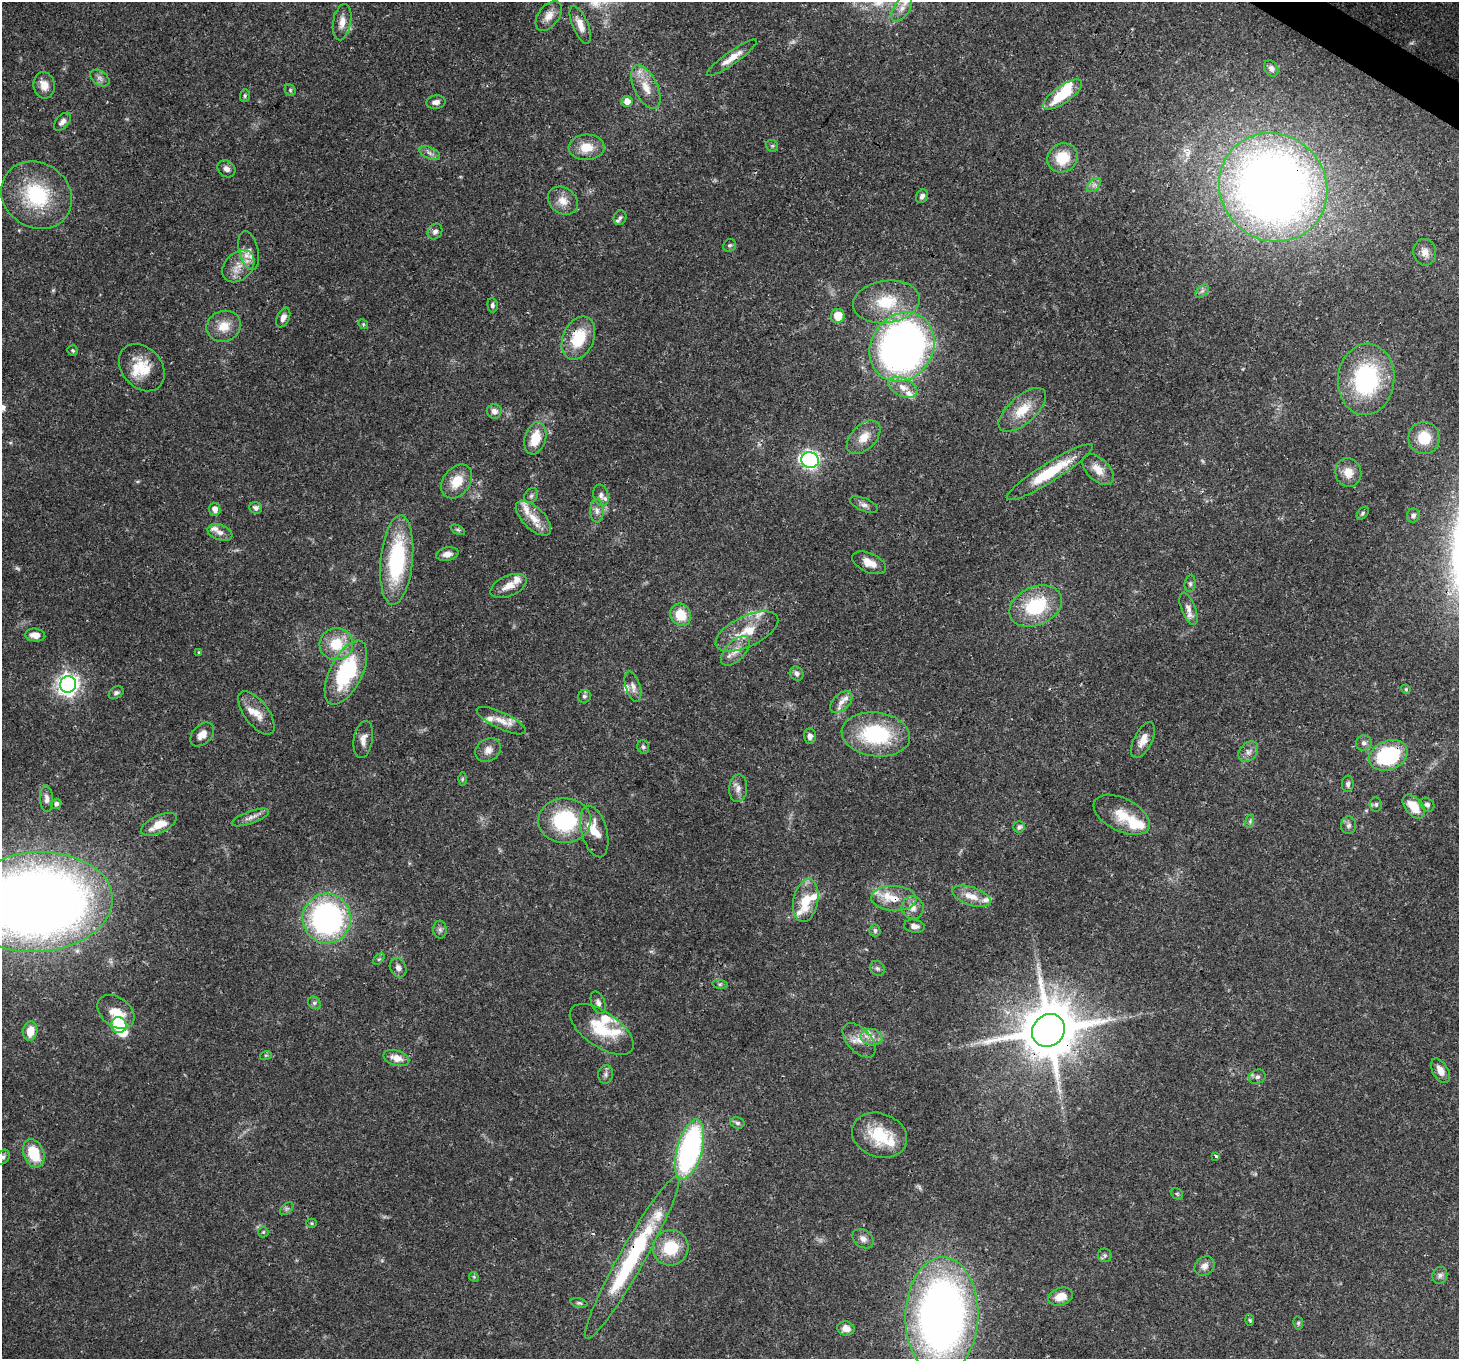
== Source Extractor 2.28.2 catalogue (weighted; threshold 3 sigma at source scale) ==
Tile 10 of 4 x 4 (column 2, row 3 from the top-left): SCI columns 1529-2985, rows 1708-3064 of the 5968 x 6059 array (HDU 1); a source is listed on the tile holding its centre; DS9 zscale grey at full resolution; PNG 1461 x 1361 px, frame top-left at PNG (2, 2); each listed source drawn as its Kron ellipse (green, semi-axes under 4 px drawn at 4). Shown black and unused: <1% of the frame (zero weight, under 3 of 4 exposures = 7% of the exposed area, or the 3 px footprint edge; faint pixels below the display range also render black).
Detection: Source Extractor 2.28.2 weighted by HDU 2 'WHT'; one run over the whole footprint, this tile lists its part. Background 0.0541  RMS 0.0029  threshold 0.0131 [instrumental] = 3 sigma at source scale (4.5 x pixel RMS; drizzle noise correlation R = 1.50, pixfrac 1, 0.0396/0.0396 arcsec/px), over >= 5 px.
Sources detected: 193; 1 too faint to see at this stretch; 2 inside a brighter object's white glare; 2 cosmic-ray / hot-pixel residue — neither listed nor drawn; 24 inside a brighter listed object's ellipse — not listed separately; the other 164 listed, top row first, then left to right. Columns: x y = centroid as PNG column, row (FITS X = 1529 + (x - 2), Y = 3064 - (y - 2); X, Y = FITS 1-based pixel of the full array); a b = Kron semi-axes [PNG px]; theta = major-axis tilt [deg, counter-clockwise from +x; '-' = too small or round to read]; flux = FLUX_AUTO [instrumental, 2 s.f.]
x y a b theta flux
902 8 15 8 57 2.5
549 16 17 10 54 2.7
342 22 18 9 80 2.9
580 25 20 8 -67 2.9
732 58 30 6 35 3.4
1271 68 9 6 -57 1.2
100 78 11 6 -35 1.3
44 85 13 10 -81 3.3
646 87 24 11 -64 5.3
290 90 6 5 - 0.51
1063 95 23 8 35 12
245 96 6 5 - 0.55
627 101 5 5 - 2.7
436 102 10 6 10 1.4
62 122 11 6 50 1.3
772 146 6 5 - 0.52
586 147 18 12 2 5.3
430 153 11 5 -25 1.1
1062 158 16 14 33 8
227 169 10 7 -40 1.6
1094 185 8 5 44 0.98
1273 187 56 52 -47 300
36 195 37 32 -35 23
922 196 7 5 61 1.1
563 201 16 13 -36 3.4
620 218 7 6 - 0.75
435 232 8 7 - 1.2
730 245 7 6 - 0.65
249 251 20 9 -76 2.6
1425 252 13 11 -79 2.4
238 266 18 13 45 4.5
1202 291 8 5 44 0.86
886 302 33 21 7 13
492 305 7 5 -84 0.78
838 316 7 7 - 5.6
283 318 10 6 66 1.4
363 324 5 4 - 0.36
224 326 17 15 21 5
578 338 22 15 66 12
902 347 36 31 57 160
73 350 5 5 - 0.45
142 368 26 20 -48 9
1366 379 36 28 84 35
903 387 15 9 -25 2.9
1022 410 29 13 41 7.5
494 411 7 7 - 1.6
864 437 20 12 45 4.4
535 438 16 10 73 7.5
1424 438 16 15 - 6.7
810 460 9 8 - 88
1098 469 19 11 -45 3.8
1050 472 50 9 32 14
1348 472 14 13 - 3.7
457 481 18 13 53 6.2
601 495 11 7 -76 1.3
531 496 8 6 57 0.78
864 505 15 6 -22 1.3
256 508 6 5 - 1.2
215 509 6 5 - 2.1
597 511 12 6 -89 1.6
1363 513 7 5 50 0.5
1413 515 7 6 - 0.99
533 518 22 11 -44 5.1
458 530 8 4 -27 0.48
220 532 13 7 -20 1.8
447 554 11 6 11 2
397 560 45 16 84 31
869 563 18 9 -24 3.6
1190 584 8 5 82 0.73
509 586 19 10 24 3.5
1036 606 27 19 24 18
1188 609 17 7 -69 2.1
681 615 11 10 - 7
747 631 34 15 25 8.7
35 635 10 6 -6 2.8
336 644 17 16 - 9.1
735 651 18 9 46 3.4
199 652 4 3 - 0.34
346 673 35 16 64 29
797 673 7 6 - 1.1
68 684 8 8 - 160
633 687 15 7 -72 1.8
1406 689 5 4 - 0.35
116 693 8 5 32 0.79
584 696 6 6 - 0.72
841 702 13 8 43 2.1
256 713 25 12 -53 4.3
501 721 27 8 -25 3.8
202 734 14 9 46 2.5
876 734 34 22 -7 26
810 736 7 6 - 1.2
363 739 19 9 80 2.3
1143 740 19 9 63 3
1364 743 8 7 - 1.1
643 747 7 5 -73 0.66
488 750 13 11 37 2.5
1248 752 11 8 50 1.8
1388 755 20 14 21 28
462 779 6 4 89 0.45
1348 784 8 6 87 0.8
738 788 14 9 85 1.9
47 799 13 6 -88 1.5
56 804 5 5 - 0.93
1376 804 7 6 - 0.65
1427 805 8 6 -40 0.96
1414 807 14 8 -49 6.3
1122 815 30 16 -27 7.5
250 817 20 6 20 1.9
564 821 26 22 -1 24
1250 821 7 4 73 0.59
159 824 19 8 25 5.3
1349 825 9 7 89 1
1019 827 6 5 - 0.97
594 831 26 13 -75 5.7
971 896 20 9 -19 4.1
894 898 22 12 -2 5.6
806 901 22 12 79 8.4
37 902 76 50 4 410
913 908 11 11 - 2.4
327 918 25 24 - 75
914 926 10 6 -11 1.6
440 930 9 6 -88 0.95
875 930 6 5 - 0.67
379 959 7 4 44 0.47
398 968 10 8 -64 1.5
877 968 8 7 - 0.71
720 984 8 4 -8 0.51
314 1003 7 5 -45 0.74
598 1003 11 6 -71 1.2
116 1012 20 14 -38 6.2
119 1025 8 7 - 16
602 1029 37 17 -35 11
1048 1030 17 15 45 2000
30 1031 10 7 78 4.5
872 1037 11 8 -14 2.1
859 1040 21 11 -47 3.7
266 1055 6 4 17 0.41
396 1058 13 7 -17 3.1
1440 1071 13 7 -61 2.4
606 1074 9 7 80 1
1257 1077 8 7 - 0.99
737 1123 7 5 -17 0.74
880 1135 28 22 -20 13
690 1150 31 12 74 68
34 1153 15 10 -69 11
1216 1156 3 3 - 0.45
3 1157 8 6 52 0.87
1177 1194 6 5 - 0.44
287 1209 8 5 44 0.66
312 1223 5 4 - 0.35
263 1232 5 5 - 0.37
863 1239 11 8 -37 1.5
671 1248 18 17 - 11
1105 1255 7 6 - 0.74
632 1258 93 13 61 37
1204 1266 11 8 40 1.7
1440 1275 8 7 - 1
474 1277 5 4 - 0.33
1060 1297 13 8 18 4.2
579 1303 8 5 -14 0.59
942 1316 58 36 88 200
1250 1320 6 4 -87 0.37
1298 1323 6 5 - 0.47
846 1328 9 7 -12 2.4
Overlapping masked pixels (flux is a lower limit): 7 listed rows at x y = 1273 187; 578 338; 1388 755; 894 898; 1048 1030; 632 1258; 942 1316
Isophote crosses this tile's border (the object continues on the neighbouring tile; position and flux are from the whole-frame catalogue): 2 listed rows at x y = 37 902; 3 1157